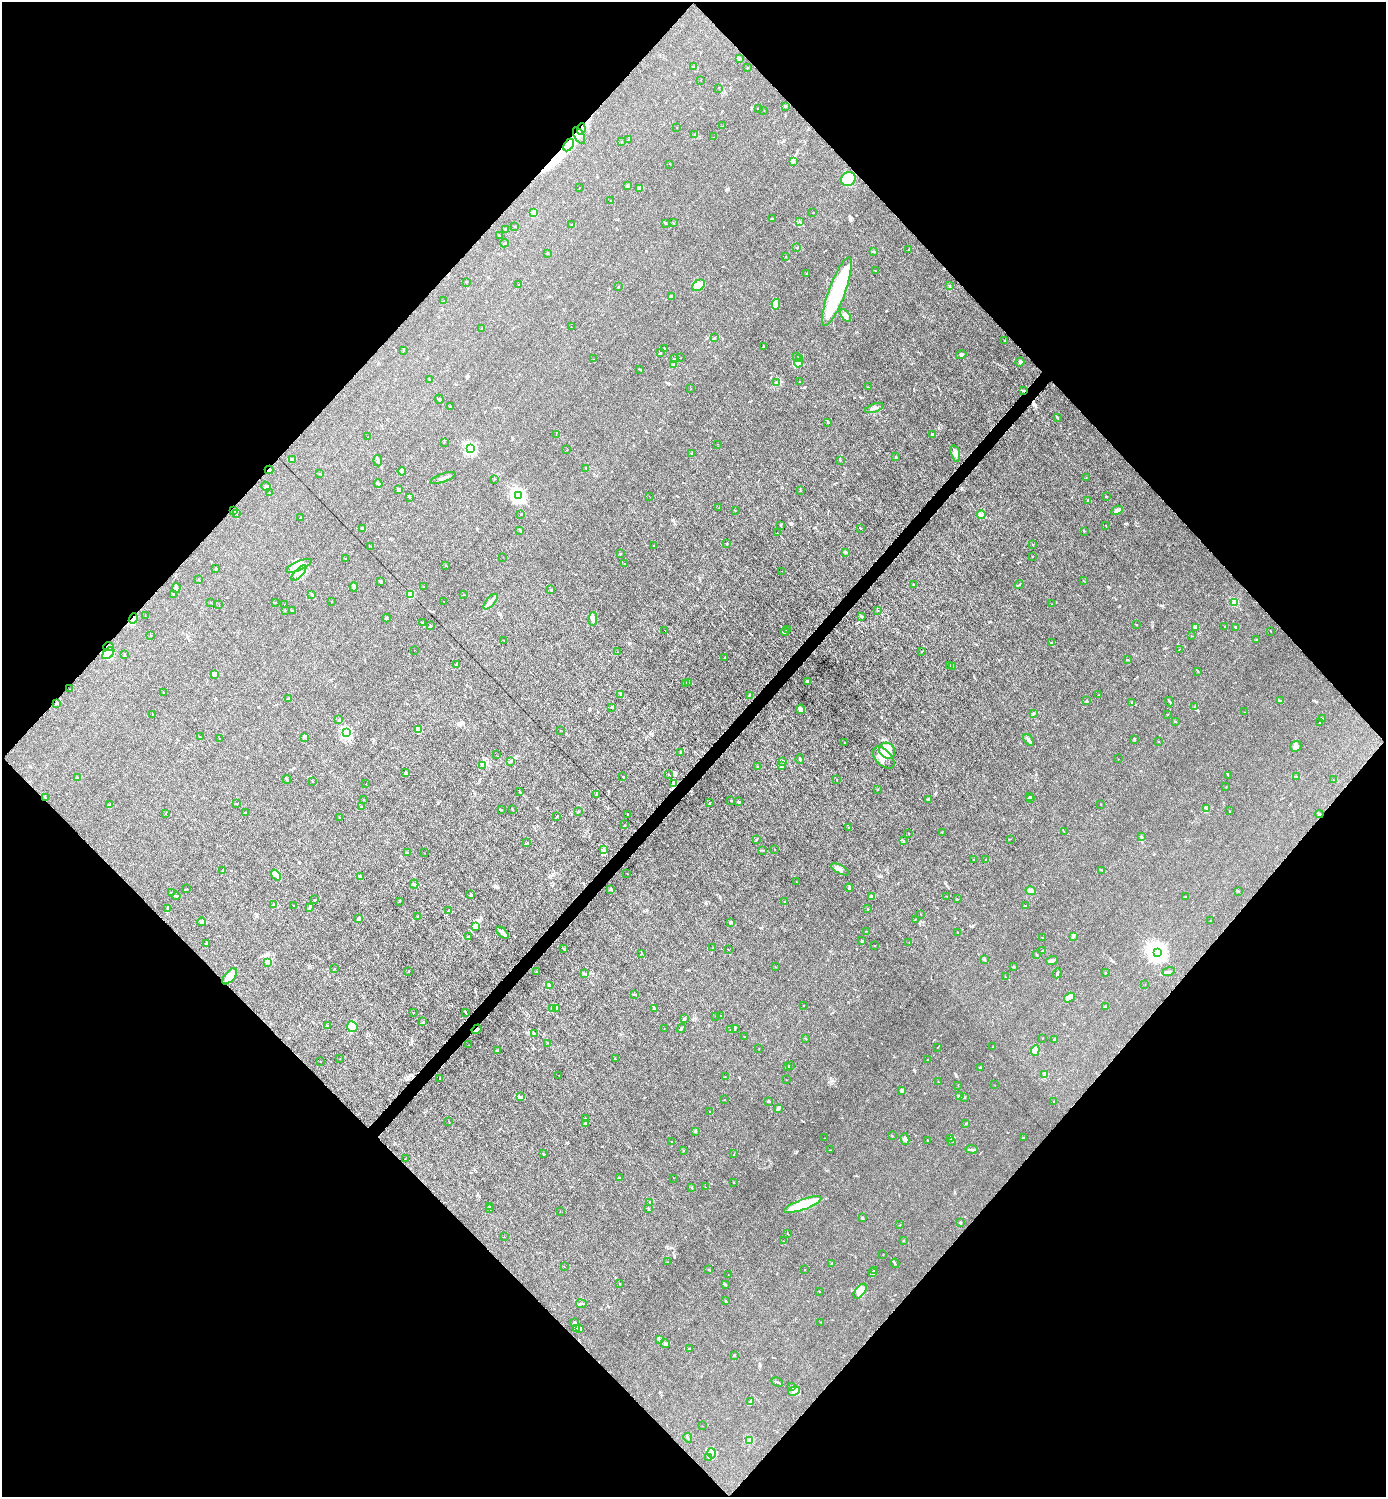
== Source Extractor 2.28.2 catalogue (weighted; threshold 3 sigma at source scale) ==
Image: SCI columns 153-5685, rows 1-5980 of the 5980 x 5980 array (HDU 1 of 3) = the unmasked area's bounding box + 8 px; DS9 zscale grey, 4 x 4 block average (1 PNG px = mean of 4 x 4 image px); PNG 1388 x 1499 px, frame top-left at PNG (2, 2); each listed source drawn as its Kron ellipse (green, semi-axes under 4 px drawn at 4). Shown black and unused: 51% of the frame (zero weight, under 6 of 12 exposures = <1% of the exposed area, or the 3 px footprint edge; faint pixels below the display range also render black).
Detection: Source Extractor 2.28.2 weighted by HDU 2 'WHT'. Background 0.0152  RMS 0.0031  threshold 0.0127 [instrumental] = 3 sigma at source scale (4.09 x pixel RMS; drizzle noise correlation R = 1.36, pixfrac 0.8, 0.05/0.05 arcsec/px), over >= 5 px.
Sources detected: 597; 14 inside a brighter object's white glare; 3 cosmic-ray / hot-pixel residue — neither listed nor drawn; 25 coinciding with a brighter row at this scale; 46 inside a brighter listed object's ellipse — not listed separately; of the other 509, all 500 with FLUX_AUTO >= 0.272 (the completeness limit of this list) listed and drawn (9 fainter detections not listed), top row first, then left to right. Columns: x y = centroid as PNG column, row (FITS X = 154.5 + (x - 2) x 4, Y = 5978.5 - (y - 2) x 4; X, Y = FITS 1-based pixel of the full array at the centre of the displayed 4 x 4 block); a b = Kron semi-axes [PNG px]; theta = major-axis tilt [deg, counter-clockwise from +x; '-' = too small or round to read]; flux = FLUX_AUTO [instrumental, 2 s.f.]
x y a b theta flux
740 59 3 2 - 1.5
693 67 3 2 - 2.6
747 68 3 2 - 1.2
701 80 2 2 - 0.53
719 88 2 2 - 0.33
786 106 3 2 - 1.5
758 108 2 2 - 1.6
764 110 2 2 - 0.48
723 126 2 2 - 0.56
677 127 2 2 - 0.44
581 129 6 2 83 5.3
695 134 2 2 - 1
579 136 9 4 -60 6.8
714 137 2 2 - 0.31
628 139 4 2 - 0.96
621 141 2 2 - 0.39
569 145 7 4 59 11
794 162 3 2 - 1.6
670 164 2 2 - 0.43
848 179 7 7 - 53
628 186 3 2 - 3.3
579 188 2 2 - 0.33
639 188 3 2 - 1.7
611 200 2 2 - 0.93
534 213 3 2 - 10
812 213 2 2 - 0.34
772 219 3 2 - 1.4
799 221 2 2 - 1.9
665 223 3 2 - 1.1
673 223 2 2 - 0.44
571 225 2 2 - 0.65
514 226 2 2 - 0.31
506 230 3 2 - 3.6
499 235 3 2 - 1
504 243 4 2 - 1.3
797 248 3 2 - 1.3
909 250 2 2 - 0.79
873 252 4 2 - 1.4
547 253 2 2 - 2.6
786 257 2 2 - 0.4
875 271 2 2 - 0.64
806 273 2 2 - 0.83
466 282 2 2 - 0.44
519 285 2 2 - 0.48
699 285 7 5 33 9.3
949 286 2 2 - 0.97
618 287 2 2 - 0.48
837 292 36 8 70 130
671 296 3 2 - 1.5
444 301 2 2 - 1.1
776 304 5 2 - 4.2
846 315 7 3 -54 5
571 327 2 2 - 0.39
482 328 2 2 - 0.52
715 338 2 2 - 0.58
1005 340 2 2 - 0.9
764 346 2 2 - 1.1
664 348 2 2 - 1.5
403 351 3 2 - 1
660 353 2 2 - 1.9
961 355 5 3 - 3.4
796 356 2 2 - 0.77
674 358 2 2 - 0.9
680 358 2 2 - 0.51
594 359 2 2 - 0.42
799 359 2 2 - 0.87
1020 362 5 2 - 2.4
798 363 4 3 - 3.9
673 364 2 2 - 2.5
640 369 2 2 - 0.92
429 380 2 2 - 0.59
799 382 2 2 - 0.72
777 383 3 2 - 1.3
868 387 2 2 - 0.51
691 389 2 2 - 0.33
1024 390 2 2 - 0.83
439 399 4 2 - 2.7
450 407 2 2 - 1
874 408 9 2 19 5.8
1057 417 3 2 - 0.76
828 422 2 2 - 1.9
556 434 2 2 - 0.34
932 435 2 2 - 1.6
368 437 2 2 - 0.33
444 442 2 2 - 0.6
717 444 2 2 - 0.31
470 449 2 2 - 240
567 450 2 2 - 0.31
955 453 8 3 -77 6.2
692 454 2 2 - 0.77
895 456 2 2 - 0.66
293 460 2 2 - 0.39
840 460 2 2 - 0.38
378 461 6 4 -83 4.1
586 468 3 2 - 0.93
269 470 4 2 - 3
402 471 4 3 - 5.5
320 473 2 2 - 0.63
443 478 13 2 19 6.7
1086 478 2 2 - 0.4
494 479 2 2 - 0.65
378 483 4 2 - 2.3
266 487 5 3 - 5.3
398 490 3 3 - 2.5
800 491 2 2 - 0.55
269 493 2 2 - 0.33
518 496 3 2 - 440
649 496 2 2 - 0.29
1106 496 2 2 - 0.94
410 497 2 2 - 1
1088 500 2 2 - 0.46
719 508 2 2 - 0.56
735 510 2 2 - 0.7
1117 510 6 2 28 6.1
234 511 3 2 - 1.3
236 514 2 2 - 0.46
521 514 2 2 - 0.92
981 515 4 3 - 3.2
300 517 2 2 - 0.6
781 525 3 2 - 1.2
1106 526 2 2 - 0.55
363 528 3 2 - 6.1
861 528 2 2 - 1.1
520 530 4 2 - 1.6
1084 531 3 2 - 0.75
777 533 2 2 - 3.5
727 543 2 2 - 2.7
1032 544 2 2 - 0.34
371 546 2 2 - 0.61
654 546 2 2 - 0.51
845 552 3 2 - 3
620 554 2 2 - 0.96
1032 556 2 2 - 1.2
503 557 2 2 - 0.32
346 559 3 2 - 0.57
625 564 2 2 - 0.93
445 565 2 2 - 0.45
299 566 14 4 24 16
216 569 3 2 - 1.3
782 571 2 2 - 0.28
299 573 10 3 46 8.1
199 580 3 2 - 0.78
1083 580 2 2 - 0.56
380 581 3 2 - 1.9
914 584 2 2 - 1.8
1019 585 5 2 - 1.6
354 587 4 2 - 1.8
424 587 2 2 - 0.37
176 588 5 3 - 4.3
551 590 3 2 - 1.1
173 594 2 2 - 1.7
312 594 2 2 - 1.4
411 595 3 3 - 29
464 595 2 2 - 0.68
331 601 2 2 - 0.42
444 601 2 2 - 0.32
211 602 2 2 - 0.75
276 602 2 2 - 0.66
491 602 9 2 49 6.6
1235 603 2 2 - 68
219 604 2 2 - 0.3
285 604 2 2 - 0.56
1052 604 2 2 - 0.3
285 610 2 2 - 0.48
292 610 3 2 - 1.2
878 611 2 2 - 0.39
145 616 2 2 - 0.41
862 616 2 2 - 1.7
386 618 4 2 - 2.2
133 619 5 2 - 5.1
593 619 7 2 88 4.3
423 623 2 2 - 0.86
1136 625 3 2 - 0.83
431 626 4 2 - 2.3
1225 626 2 2 - 1.1
1195 627 3 2 - 3
1235 627 3 2 - 0.94
788 629 2 2 - 0.72
665 630 2 2 - 2.4
1270 631 2 2 - 0.58
785 632 4 2 - 1.5
150 636 2 2 - 0.55
1192 636 2 2 - 0.39
1256 639 2 2 - 1.5
504 640 2 2 - 0.7
1052 642 2 2 - 0.89
108 647 5 2 - 3.4
1180 649 2 2 - 0.31
414 650 2 2 - 0.38
617 652 2 2 - 0.74
922 652 3 2 - 1
108 653 7 4 45 13
124 655 2 2 - 1.1
725 657 2 2 - 1.2
1127 660 3 2 - 1.3
456 664 2 2 - 0.68
950 665 2 2 - 0.75
952 666 4 2 - 3.4
1198 671 4 2 - 1.3
215 674 2 2 - 1.5
807 681 3 2 - 5
685 683 2 2 - 0.67
688 683 2 2 - 0.88
70 689 2 2 - 0.31
163 692 2 2 - 0.43
621 695 4 2 - 4
749 695 2 2 - 0.53
1099 695 2 2 - 0.62
289 698 2 2 - 2.3
1087 700 2 2 - 0.68
1280 701 4 2 - 2.3
1131 702 2 2 - 0.58
1170 702 5 2 - 1.7
56 703 3 2 - 1.6
612 707 2 2 - 4.2
1195 707 3 2 - 1.9
801 709 5 4 - 5.7
1245 712 2 2 - 0.45
153 714 2 2 - 0.58
1034 714 4 2 - 1.7
1168 714 2 2 - 0.34
1323 719 2 2 - 2.3
339 720 2 2 - 3.5
1175 721 2 2 - 3.8
1320 722 2 2 - 0.77
419 729 3 2 - 1.7
560 730 2 2 - 1
346 733 2 2 - 170
200 737 4 2 - 1.3
305 737 4 3 - 2.7
219 738 2 2 - 0.49
1134 739 3 2 - 1.5
1028 740 6 2 -53 3.2
1159 741 2 2 - 0.29
844 743 2 2 - 0.51
1296 746 5 5 - 6.4
887 751 8 7 - 18
681 753 2 2 - 0.92
496 755 2 2 - 1.8
884 758 13 7 -46 16
800 759 5 2 - 1.9
1118 759 2 2 - 0.39
783 761 3 2 - 6.8
511 762 2 2 - 0.41
482 765 2 2 - 1.3
781 766 3 2 - 2.3
758 767 3 2 - 0.77
406 773 4 3 - 2.4
668 774 2 2 - 1.1
1228 775 2 2 - 0.45
623 777 2 2 - 2
1297 777 4 2 - 1
77 778 2 2 - 1.1
287 779 4 2 - 2
837 779 2 2 - 0.49
1333 780 2 2 - 0.47
312 781 3 2 - 0.85
673 783 2 2 - 1.1
366 784 2 2 - 0.42
1226 787 2 2 - 0.6
878 790 2 2 - 0.76
519 791 3 2 - 2.3
597 795 3 2 - 1.9
1029 797 2 2 - 1.1
45 798 4 2 - 1.3
364 799 2 2 - 0.65
929 799 3 2 - 2.3
1030 799 2 2 - 0.92
731 801 2 2 - 1.2
739 802 2 2 - 2.7
709 803 2 2 - 0.84
236 804 3 2 - 1.1
1101 804 2 2 - 0.77
110 805 3 2 - 1.4
361 806 3 2 - 0.8
1206 808 3 2 - 1.6
513 809 2 2 - 0.72
501 810 3 2 - 0.92
578 811 3 2 - 1.3
1229 811 2 2 - 0.64
246 812 2 2 - 6.4
166 813 2 2 - 0.32
628 814 3 2 - 1.5
1319 814 4 2 - 2.4
556 817 3 2 - 1.4
340 818 2 2 - 0.64
624 825 2 2 - 0.58
849 827 2 2 - 0.71
942 832 2 2 - 0.59
1064 832 2 2 - 0.39
909 833 2 2 - 0.44
1141 837 2 2 - 1.2
1010 839 2 2 - 0.4
756 840 2 2 - 1.3
904 841 2 2 - 0.5
527 843 2 2 - 1.7
775 849 2 2 - 0.57
603 850 4 2 - 2.4
762 850 2 2 - 0.66
407 853 3 2 - 3.1
424 853 2 2 - 0.37
985 859 2 2 - 0.41
973 860 2 2 - 0.42
840 869 10 3 -28 7.2
222 870 3 2 - 0.82
1102 870 4 2 - 1.3
627 873 2 2 - 0.29
276 875 6 2 -51 4.2
360 876 3 2 - 1.3
796 882 2 2 - 0.49
414 884 4 3 - 3
849 888 4 2 - 1.5
187 889 2 2 - 0.59
611 889 4 2 - 1.8
1031 891 5 2 - 12
1238 891 4 2 - 1.4
171 893 2 2 - 0.78
471 895 3 2 - 1.6
176 896 4 2 - 2.2
947 896 2 2 - 0.65
872 897 4 2 - 2.7
1186 897 2 2 - 0.49
957 899 2 2 - 1.2
314 900 2 2 - 1.3
399 901 2 2 - 0.47
785 902 2 2 - 1.1
273 905 2 2 - 0.89
294 905 2 2 - 0.81
1026 906 3 2 - 1.4
309 907 3 2 - 1.8
167 908 3 2 - 2
868 908 2 2 - 0.55
449 910 2 2 - 0.89
920 914 2 2 - 0.69
418 916 3 2 - 1.2
358 919 3 2 - 4
915 920 2 2 - 0.5
1210 920 2 2 - 0.43
201 922 4 2 - 2.6
731 922 2 2 - 12
476 926 2 2 - 1.5
866 931 2 2 - 0.36
958 932 2 2 - 1.1
502 933 7 3 -41 6.9
469 937 2 2 - 0.89
1043 937 2 2 - 1.4
1073 937 3 2 - 2
862 940 2 2 - 0.86
207 943 4 2 - 2
909 943 2 2 - 0.41
874 945 2 2 - 0.56
563 948 3 2 - 1.3
713 948 2 2 - 0.46
728 949 2 2 - 0.45
1043 951 4 2 - 1.4
1157 952 4 3 - 1400
642 953 2 2 - 0.31
1037 954 2 2 - 1
984 960 2 2 - 0.88
1052 960 6 2 20 6.1
267 962 2 2 - 1.5
776 967 2 2 - 0.87
1014 967 2 2 - 0.66
334 969 2 2 - 0.85
408 971 2 2 - 0.98
537 971 3 2 - 0.92
1168 972 6 2 18 3.3
1057 973 5 2 - 2.4
1105 973 2 2 - 0.44
585 974 4 2 - 1.5
230 976 10 5 49 10
1005 977 2 2 - 0.32
549 985 2 2 - 2.3
1145 985 2 2 - 0.34
634 995 2 2 - 0.78
1069 998 6 3 33 4.6
804 1006 2 2 - 0.55
1105 1006 2 2 - 1.2
654 1008 4 2 - 1.5
553 1009 3 2 - 2.4
556 1009 4 2 - 2.5
413 1012 2 2 - 0.55
465 1012 2 2 - 0.9
716 1016 2 2 - 0.36
721 1016 2 2 - 0.77
684 1019 2 2 - 1.4
423 1022 2 2 - 1.3
327 1025 2 2 - 0.99
352 1027 5 5 - 14
664 1028 2 2 - 0.39
681 1028 5 2 - 2.9
735 1028 3 2 - 1.2
477 1029 5 3 - 5
731 1030 2 2 - 1.3
534 1033 3 2 - 0.91
744 1037 2 2 - 0.69
1043 1038 2 2 - 0.5
806 1039 2 2 - 0.41
1054 1039 2 2 - 1.2
548 1043 2 2 - 0.8
469 1045 2 2 - 0.47
993 1047 2 2 - 0.88
759 1048 2 2 - 0.38
937 1048 2 2 - 0.39
497 1050 2 2 - 1.1
1035 1050 5 4 - 5.7
615 1058 3 2 - 0.52
340 1059 2 2 - 0.27
927 1060 2 2 - 0.54
320 1061 2 2 - 0.32
790 1066 2 2 - 0.49
787 1067 2 2 - 0.63
980 1067 3 2 - 1.1
1045 1074 4 2 - 1.7
559 1075 2 2 - 0.53
725 1077 2 2 - 0.67
440 1079 2 2 - 1.4
786 1080 2 2 - 0.31
938 1082 2 2 - 0.69
958 1085 2 2 - 0.52
995 1085 2 2 - 0.45
901 1091 3 2 - 2.4
960 1095 2 2 - 1.1
520 1097 4 3 - 2.8
965 1098 2 2 - 0.72
725 1100 2 2 - 0.33
769 1101 3 2 - 1.9
1054 1101 2 2 - 0.68
778 1108 3 2 - 1.9
710 1111 2 2 - 0.61
585 1119 2 2 - 1.1
449 1122 2 2 - 0.46
586 1124 2 2 - 4.5
966 1124 2 2 - 0.64
695 1131 2 2 - 0.88
892 1136 2 2 - 0.4
1024 1137 2 2 - 0.87
824 1138 2 2 - 0.39
905 1139 6 2 -76 3.4
951 1139 3 2 - 1
927 1140 2 2 - 0.54
671 1142 2 2 - 0.59
952 1142 2 2 - 0.7
972 1149 6 3 -8 3.8
684 1150 2 2 - 0.54
830 1150 2 2 - 0.68
543 1154 2 2 - 0.89
734 1154 2 2 - 0.54
405 1159 2 2 - 0.42
619 1178 2 2 - 1.3
673 1178 2 2 - 0.38
734 1182 2 2 - 0.8
706 1187 2 2 - 0.28
692 1188 2 2 - 0.82
650 1202 3 2 - 2.5
803 1205 20 5 19 70
489 1206 2 2 - 0.6
649 1208 2 2 - 6.8
489 1209 2 2 - 1.3
560 1211 2 2 - 0.33
863 1218 2 2 - 2.9
960 1223 2 2 - 1.5
900 1225 2 2 - 0.42
787 1234 2 2 - 0.66
504 1237 2 2 - 0.47
784 1241 2 2 - 0.5
903 1241 2 2 - 2.8
883 1255 2 2 - 0.43
668 1262 2 2 - 0.79
895 1263 5 2 - 1.7
832 1264 2 2 - 1.3
564 1267 2 2 - 0.6
805 1269 2 2 - 0.59
709 1270 2 2 - 1
874 1270 3 2 - 1.1
872 1272 3 2 - 1.4
728 1274 2 2 - 0.36
620 1284 2 2 - 0.42
725 1284 3 2 - 1.9
819 1291 3 2 - 0.57
860 1291 8 5 51 11
725 1301 2 2 - 2.8
581 1304 5 2 - 2.4
575 1322 3 2 - 1.6
820 1322 2 2 - 0.35
576 1328 3 2 - 1.6
579 1329 4 2 - 2.2
659 1340 3 2 - 1.1
665 1344 5 2 - 1.8
689 1349 3 2 - 1.4
734 1355 3 2 - 1.5
777 1382 6 2 -29 2.2
792 1386 4 2 - 2.2
794 1391 6 4 28 9.4
751 1401 3 2 - 1.7
702 1426 2 2 - 0.27
688 1438 5 2 - 1.9
750 1441 2 2 - 57
712 1453 5 3 - 4.1
708 1457 3 2 - 0.92
Overlapping masked pixels (flux is a lower limit): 8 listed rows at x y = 581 129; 569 145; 1024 390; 269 470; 133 619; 108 653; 1319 814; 477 1029
Diffuse or blended objects may show on this block-average render without a row.